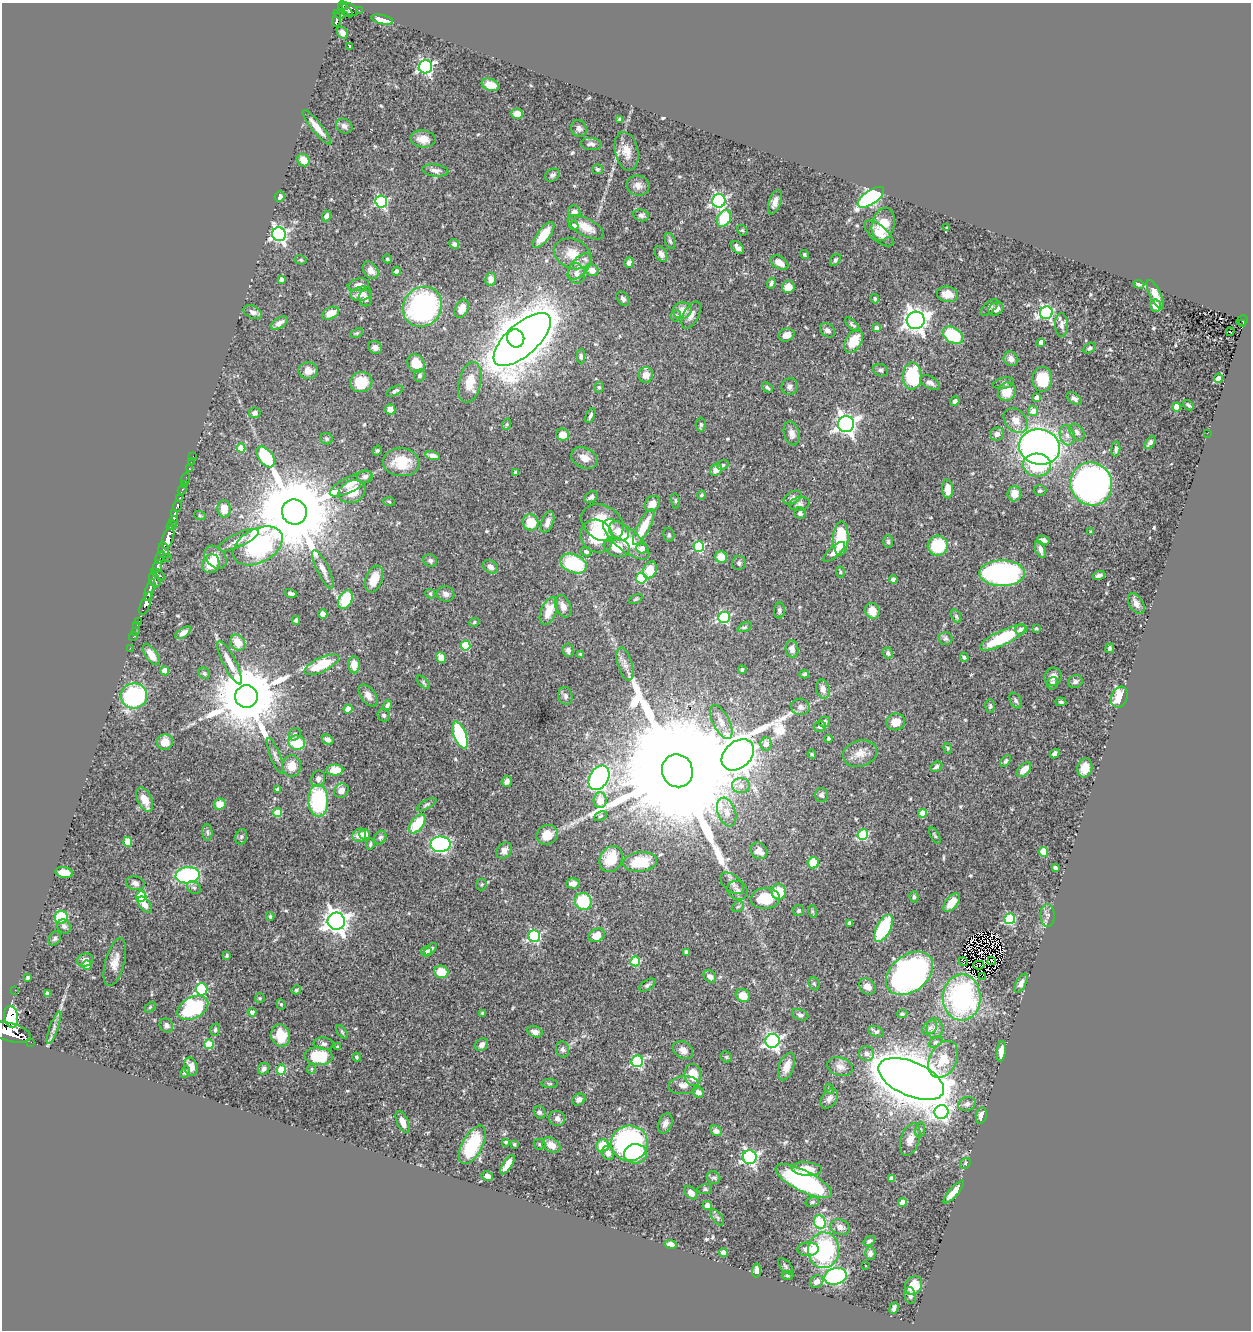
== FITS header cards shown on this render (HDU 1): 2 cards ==
NAXIS1  =                 1249
NAXIS2  =                 1328

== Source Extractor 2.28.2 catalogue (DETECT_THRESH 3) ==
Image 1249 x 1328 px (HDU 1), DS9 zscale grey, 1 PNG px = 1 image px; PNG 1253 x 1332 px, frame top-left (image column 1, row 1328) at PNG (2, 3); each listed source drawn as its Kron ellipse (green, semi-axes under 4 px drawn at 4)
Background 0.389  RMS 0.019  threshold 0.0578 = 3 sigma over >= 5 px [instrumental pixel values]
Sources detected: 562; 4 with non-positive FLUX_AUTO (blend fragments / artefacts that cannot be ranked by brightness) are neither listed nor drawn; of the other 558, the 500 brightest by FLUX_AUTO listed and drawn (58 fainter detections omitted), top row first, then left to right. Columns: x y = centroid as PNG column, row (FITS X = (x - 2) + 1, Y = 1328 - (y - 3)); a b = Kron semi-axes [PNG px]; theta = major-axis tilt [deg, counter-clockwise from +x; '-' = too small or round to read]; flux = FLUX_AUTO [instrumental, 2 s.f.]
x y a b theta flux
342 5 4 4 - 120
350 9 9 5 -32 130
345 10 9 4 -44 83
359 10 2 2 - 3.4
339 14 6 3 -27 64
382 19 11 4 -13 16
336 20 7 3 78 93
342 33 6 5 - 5.7
349 47 3 2 - 1.7
425 67 6 6 - 290
490 85 9 6 -21 14
517 114 6 5 - 12
620 119 4 3 - 2.3
344 126 8 7 - 5.2
317 127 21 5 -51 14
579 128 9 7 -62 4.8
423 139 12 8 -6 13
591 144 10 6 -5 4.1
626 151 20 11 -77 15
303 160 6 5 - 18
597 169 5 5 - 2.6
435 170 13 6 -7 6.3
552 175 8 6 31 3.7
638 185 11 10 - 7.5
280 197 5 5 - 7.3
871 197 15 7 35 270
719 201 7 6 - 290
381 202 6 6 - 140
775 202 13 6 72 7.8
574 212 7 6 - 7.4
641 215 8 6 -13 3.6
327 216 5 4 - 5.9
724 218 9 6 62 41
883 224 17 11 75 26
574 226 5 4 - 6.2
586 227 20 8 -28 16
947 228 3 3 - 2
742 230 6 4 -42 1.6
879 233 18 8 -40 14
279 234 7 6 - 390
544 235 15 6 53 29
670 241 8 5 -73 2.7
454 244 5 4 - 4.1
738 248 8 5 -45 5.2
573 254 19 14 -25 24
661 254 8 5 -64 5.7
804 254 5 4 - 2.1
387 259 4 4 - 1.9
301 260 6 4 -12 1.6
835 260 7 4 58 2.4
629 263 5 4 - 6.7
779 263 9 6 -30 11
580 267 16 8 50 12
371 270 9 7 -52 8.1
592 270 6 6 - 8.7
396 271 4 3 - 2.8
576 273 10 8 -79 7
281 279 4 4 - 5.2
491 279 6 5 - 10
771 283 6 4 70 3.2
1139 284 5 4 - 3.1
358 285 11 6 12 5.5
788 287 6 6 - 15
361 294 10 7 12 9.7
947 294 10 7 -6 12
1155 294 16 5 -63 13
365 298 8 6 -86 5.1
623 299 8 5 -52 3.4
875 299 5 4 - 1.8
1156 306 6 5 - 7.8
422 307 21 19 48 240
989 307 11 5 41 3.7
462 309 9 6 64 15
996 309 8 6 31 9
682 310 9 8 - 14
253 312 10 6 -24 5.3
331 313 9 5 24 14
1046 313 6 6 - 230
691 315 15 7 62 8.8
676 316 6 4 67 2.2
916 320 9 8 - 1100
1242 321 6 5 - 62
279 323 9 5 35 7.2
852 324 9 3 -43 2.6
1243 324 3 3 - 210
1062 325 12 6 -89 6.8
876 328 4 4 - 5.8
828 330 8 6 -37 4.7
1230 332 4 2 - 2.8
357 333 7 4 25 1.9
786 335 8 6 23 9.2
953 335 11 7 -32 69
516 338 9 8 - 1300
522 340 35 16 42 4400
854 341 13 8 58 33
1041 342 4 4 - 9.9
375 347 7 6 - 7.7
1090 348 7 5 30 2.8
581 356 7 4 90 3.1
1011 359 7 7 - 7.4
416 363 10 8 -55 25
881 370 8 6 -18 3.3
308 371 10 8 -3 10
646 375 8 7 - 13
420 376 6 5 - 2.9
912 376 13 9 89 100
1218 378 4 4 - 6.8
1042 379 12 10 89 40
361 382 11 10 - 31
470 382 21 11 78 23
930 383 11 6 -29 5.3
1004 383 10 5 14 3.4
790 386 8 8 - 4.6
599 387 5 5 - 2.2
767 387 6 3 -41 2.7
395 391 9 4 26 3.8
1007 392 9 8 - 19
1037 398 4 4 - 7.8
1074 399 8 5 -33 4.4
955 401 5 4 - 3.9
1188 405 6 3 -41 2.2
1176 407 4 4 - 19
390 409 5 5 - 9.9
1033 411 5 5 - 9.8
255 413 5 5 - 4.9
590 416 8 3 66 3.1
1016 421 14 10 -48 13
507 424 6 3 71 1.6
701 424 7 5 89 2.2
846 424 8 8 - 680
1077 432 9 6 -54 5
792 433 12 7 -76 8
1207 433 3 2 - 2.6
997 434 7 6 - 6.4
563 435 6 6 - 13
1067 435 10 7 -75 7
326 439 6 5 - 2.3
1150 443 7 4 50 4.3
1040 447 20 17 -12 720
241 448 5 4 - 24
1116 449 7 4 85 3.5
377 451 5 4 - 1.9
193 456 2 2 - 3.4
433 456 7 4 -14 6.2
266 457 12 7 -53 76
584 458 14 10 -27 12
191 462 2 2 - 1.8
401 462 18 14 -5 34
723 465 6 4 22 2
1037 465 14 11 -5 66
189 469 3 2 - 10
716 470 6 5 - 10
515 472 4 3 - 2.4
365 477 8 6 14 4
185 479 6 2 71 6.7
351 484 23 7 27 13
1091 484 22 20 -62 530
184 485 3 2 - 3
948 489 9 5 -87 13
182 490 5 3 - 23
1040 491 6 5 - 2.7
352 492 14 11 25 25
1014 494 8 7 - 14
701 495 4 3 - 1.7
591 497 7 5 34 3.4
180 498 3 3 - 42
792 498 10 6 28 4.2
389 501 5 3 - 1.6
675 501 8 4 -82 1.7
652 504 8 7 - 12
800 504 10 6 11 4.6
177 506 6 3 74 93
224 509 8 6 -86 16
294 512 12 12 - 24000
800 513 6 5 - 4.5
174 514 4 3 - 140
200 516 6 4 -19 1.6
174 521 5 3 - 1500
531 522 8 7 - 29
548 522 11 6 70 8.9
602 523 22 17 -31 53
172 525 5 4 - 200
644 527 20 6 62 35
619 531 11 8 -43 10
1091 532 4 3 - 1.7
669 535 7 5 -78 2.7
597 536 17 15 -49 58
168 538 12 5 71 890
841 538 17 7 88 60
626 539 28 11 -39 48
238 540 22 6 25 10
1043 540 6 4 -13 6.4
888 542 6 5 - 2.4
258 546 27 17 27 220
938 546 10 10 - 60
617 547 13 9 -18 24
699 547 5 5 - 110
642 548 6 5 - 11
1040 549 9 5 -70 6.2
164 550 8 5 -80 270
586 552 5 4 - 3.9
834 552 13 5 42 8.4
160 557 7 3 67 120
167 557 2 2 - 4.9
215 557 13 9 -49 13
721 557 6 5 - 19
430 561 7 6 - 3.6
739 563 7 6 - 3.7
211 564 9 8 - 28
573 564 14 9 -22 93
157 566 6 4 73 190
490 567 8 6 -31 6.9
323 569 21 6 -64 9.1
650 570 8 6 65 24
840 572 5 4 - 1.7
1002 573 22 13 0 350
158 574 8 3 -35 190
1099 575 6 4 19 4.7
641 578 5 5 - 88
374 579 14 8 69 20
893 579 4 4 - 3.7
155 580 8 5 -64 110
150 590 11 3 72 570
291 593 6 3 -16 4.4
430 594 5 4 - 1.7
445 594 9 7 -18 6.1
345 599 10 6 67 43
636 599 7 4 27 1.7
146 603 12 4 67 680
1136 603 11 7 -59 7.4
563 606 12 7 -65 7.6
779 610 8 5 86 3.2
549 611 15 7 67 25
872 611 8 7 - 18
323 614 5 4 - 9.1
956 616 7 4 -70 2.1
724 617 6 5 - 150
296 620 4 4 - 2.8
139 621 2 2 - 5.2
474 622 5 4 - 1.8
137 625 2 2 - 3.4
745 627 7 4 26 2
1036 628 4 4 - 2.1
1021 629 6 5 - 6.7
135 631 2 2 - 3.5
183 633 9 4 34 7.8
133 637 4 2 - 4.7
945 638 7 6 - 3.4
1003 638 25 7 26 73
238 642 9 7 -52 17
465 645 5 5 - 61
130 648 2 2 - 6.6
1110 648 4 3 - 2
792 649 9 6 -82 6.6
568 650 7 5 -75 4.2
888 653 6 4 -74 2.7
151 654 12 5 -55 15
580 654 4 3 - 1.7
441 657 5 4 - 19
964 657 5 4 - 2.1
230 663 24 6 -63 17
625 664 17 7 -73 8.1
322 665 19 7 25 53
354 665 8 5 -89 12
742 669 4 4 - 2.3
165 671 4 4 - 20
204 673 6 5 - 2.9
804 674 5 4 - 2.5
1053 677 9 8 - 8.5
423 682 8 4 -46 2.1
1075 682 7 6 - 3.7
1052 683 6 5 - 3.7
823 689 10 6 -76 8.4
368 695 12 7 -54 7.6
134 696 13 12 - 170
246 696 11 11 - 13000
565 696 9 7 -76 4.6
1119 697 11 8 68 39
1016 701 8 5 -59 3.3
1061 702 5 4 - 2.1
387 705 5 3 - 3.7
990 706 6 4 89 2.8
800 707 9 8 - 6.7
348 709 4 4 - 16
384 715 6 6 - 3.2
721 722 18 8 -63 12
825 722 6 5 - 5.2
896 722 9 8 - 13
820 726 6 5 - 4.2
295 734 6 5 - 3
460 735 14 6 -69 140
829 739 4 4 - 2
328 740 6 4 -31 5.1
165 742 8 8 - 15
297 743 8 7 - 44
766 744 6 6 - 9.9
948 748 5 4 - 1.8
860 753 17 13 16 15
812 754 5 4 - 1.9
1055 754 5 4 - 4.2
738 755 18 13 42 3800
275 756 19 5 -69 5.2
1006 761 7 4 52 2.4
292 766 11 9 84 18
936 767 6 4 30 3.4
1085 768 9 7 75 15
335 770 8 5 1 21
1024 770 9 5 45 16
677 771 16 15 - 95000
599 778 13 9 58 250
318 779 8 7 - 5.1
507 781 6 5 - 4.6
741 785 9 7 -3 6.8
278 789 4 4 - 4.3
341 791 8 6 38 9.8
822 795 7 6 - 3.3
145 800 13 7 -65 18
600 800 8 6 85 17
318 801 16 10 -88 140
220 804 6 5 - 15
426 804 11 4 29 2.9
727 812 15 9 -71 12
277 813 4 4 - 34
923 813 4 4 - 22
600 816 7 4 28 1.7
417 824 11 6 50 45
207 832 8 5 -84 2.8
365 834 5 5 - 10
359 835 7 6 - 11
547 835 11 9 29 16
863 835 5 5 - 90
935 836 9 3 -62 1.9
241 837 8 5 74 3.2
380 838 7 5 63 2.8
128 842 5 4 - 30
370 844 5 4 - 2.4
440 844 10 8 0 230
504 851 9 6 57 7.2
759 851 9 7 -42 11
1043 852 5 4 - 21
611 859 14 11 60 38
640 862 17 9 6 44
813 863 6 5 - 33
1055 868 4 3 - 2.3
64 873 9 5 -12 19
188 875 12 8 6 160
135 883 9 7 -14 5.5
573 883 7 5 4 7.4
732 883 14 8 -38 7.7
481 884 6 5 - 1.9
194 888 7 5 -40 3.2
737 890 10 9 - 6.4
779 892 8 7 - 34
141 897 5 5 - 80
914 897 5 4 - 2.4
765 898 14 10 4 44
583 901 8 8 - 66
952 903 11 6 51 20
145 905 9 5 -54 9.1
738 907 6 4 29 2.5
799 911 6 5 - 2.7
812 911 6 4 -71 1.9
1048 915 11 7 -89 5.3
270 916 4 3 - 1.8
61 917 6 6 - 63
1010 919 5 5 - 120
336 921 8 8 - 1000
849 923 4 3 - 4.5
64 926 7 6 - 3.7
883 928 15 7 63 83
596 935 8 6 28 19
534 936 6 6 - 160
55 938 7 5 57 3
431 949 7 4 46 4.5
426 951 5 5 - 3
686 952 4 3 - 3.1
227 955 4 3 - 1.9
85 960 8 6 19 6.9
635 961 5 5 - 69
992 961 4 3 - 2.2
115 962 24 9 75 15
963 962 4 2 - 1.8
87 965 5 4 - 19
979 965 5 3 - 2.6
441 972 7 6 - 28
909 973 26 18 38 380
710 976 7 5 -44 5.3
982 976 2 2 - 1100
28 977 3 3 - 1.9
1021 983 10 5 61 5.8
814 984 7 5 -67 2.2
647 985 9 5 33 3.1
867 986 9 7 -44 11
202 989 6 6 - 140
15 990 2 2 - 3.8
296 990 5 4 - 2.2
47 994 4 3 - 3.2
743 995 7 6 - 19
962 997 23 19 88 170
260 998 5 4 - 1.6
281 1004 5 4 - 1.7
150 1007 6 4 46 1.7
193 1008 16 10 29 110
252 1012 4 4 - 5.3
482 1013 4 3 - 2.2
902 1014 5 4 - 2.2
800 1015 8 5 -21 3.9
11 1017 11 7 -82 7600
166 1025 7 6 - 5.1
54 1028 17 4 70 5.1
930 1028 8 6 39 4.4
935 1028 10 8 -85 7.2
215 1030 6 5 - 2.6
876 1031 8 5 -23 3.4
10 1032 21 9 -15 1800
342 1032 8 4 -54 1.9
535 1032 8 5 -17 6.8
281 1036 11 9 -74 29
772 1041 7 7 - 380
31 1042 2 2 - 2.8
936 1042 7 4 27 2.8
209 1044 5 5 - 44
324 1044 10 6 -9 4.2
482 1045 7 5 46 6.9
338 1046 4 4 - 1.7
562 1049 8 6 -76 3.8
683 1050 11 8 -32 8.2
1001 1051 10 4 83 11
866 1053 7 7 - 5
319 1056 14 8 -3 50
356 1057 4 3 - 1.8
726 1057 6 5 - 1.8
943 1059 20 13 63 27
637 1061 6 5 - 150
787 1066 14 7 70 13
191 1067 9 6 -75 12
840 1067 13 9 -18 8.2
264 1069 6 5 - 3.9
311 1069 5 4 - 1.7
281 1070 5 4 - 52
185 1072 6 4 63 2.7
693 1075 11 8 -81 25
911 1079 35 17 -24 5700
550 1084 8 4 -1 2
683 1085 15 9 7 9.7
829 1089 5 4 - 1.6
698 1092 6 5 - 6.4
829 1099 11 7 55 6.2
579 1100 7 5 32 5.6
967 1104 9 7 17 5.3
540 1112 6 5 - 3.2
941 1112 7 7 - 270
981 1115 8 5 77 7.7
557 1119 8 7 - 5.9
403 1122 12 5 -65 11
665 1123 10 6 66 6.2
920 1130 7 5 79 3.4
716 1131 6 5 - 5.5
910 1139 17 9 72 14
506 1142 4 3 - 1.7
629 1143 18 17 - 290
514 1144 4 3 - 1.9
540 1144 6 5 - 2
472 1145 21 10 62 73
551 1145 10 6 -31 13
603 1146 6 6 - 29
608 1153 7 6 - 7.1
636 1154 11 9 2 34
750 1157 7 7 - 330
965 1163 6 5 - 2.2
507 1165 11 4 57 12
807 1169 15 6 -4 22
487 1176 6 4 -12 6.5
714 1178 7 6 - 2.8
891 1179 4 4 - 3.5
804 1181 31 10 -27 220
705 1189 7 5 10 2.5
954 1192 14 4 49 15
691 1193 8 5 -46 8.4
812 1202 7 5 17 2.3
902 1202 4 4 - 20
707 1205 5 4 - 11
717 1217 9 4 -54 3.2
820 1222 7 5 -67 94
840 1227 10 7 -22 7
869 1241 6 4 35 2.9
670 1244 6 4 -9 8.6
808 1249 10 6 3 13
824 1250 18 15 84 160
723 1252 4 4 - 10
870 1253 6 5 - 4.9
786 1266 10 5 -49 3
866 1266 3 3 - 2.3
756 1271 7 4 86 6.1
787 1275 6 4 2 2
836 1276 11 8 15 290
817 1282 7 6 - 6.4
914 1285 10 8 52 25
910 1295 8 5 -74 4.2
894 1308 6 3 69 4.1
At the frame edge (FLAGS 8, measured only in part): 1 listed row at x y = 10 1032
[58 fainter detections neither listed nor drawn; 4 non-positive-flux detections neither listed nor drawn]